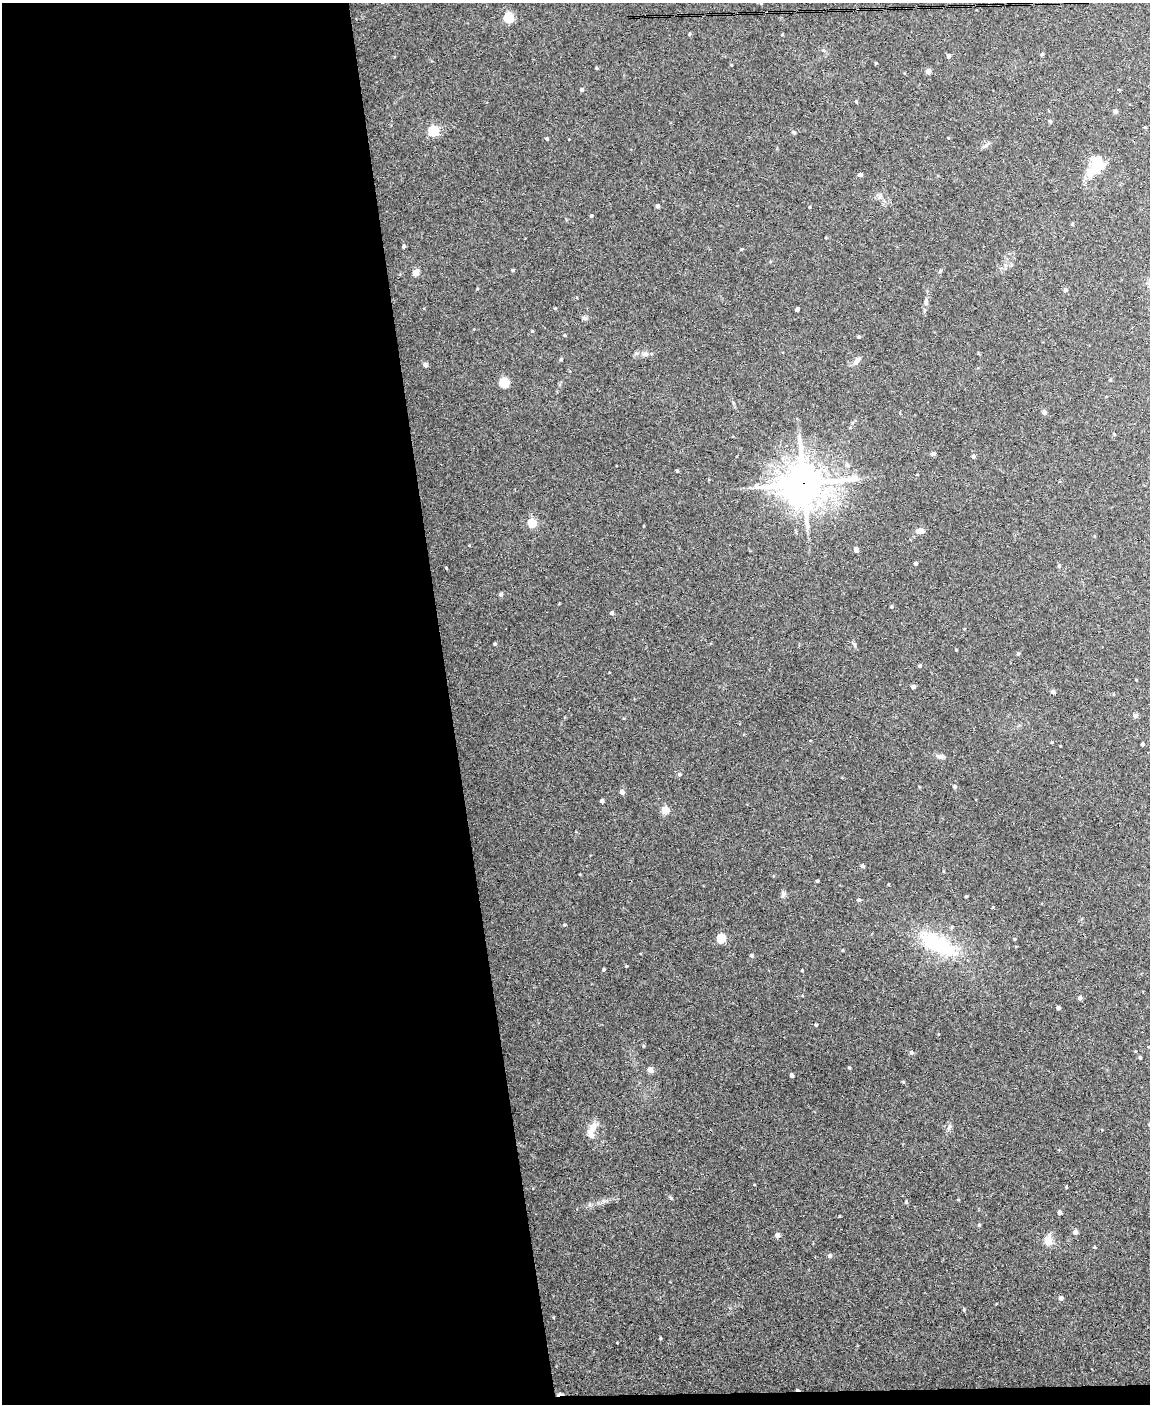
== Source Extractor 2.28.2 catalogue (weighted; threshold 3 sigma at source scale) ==
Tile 9 of 4 x 3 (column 1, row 3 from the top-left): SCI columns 1-1148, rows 234-1635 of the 4592 x 4566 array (HDU 1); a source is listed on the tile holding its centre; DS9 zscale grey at full resolution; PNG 1152 x 1406 px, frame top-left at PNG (2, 3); no overlay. Shown black and unused: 40% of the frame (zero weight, under 3 of 4 exposures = <1% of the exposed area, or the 3 px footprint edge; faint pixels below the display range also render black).
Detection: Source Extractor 2.28.2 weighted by HDU 2 'WHT'; one run over the whole footprint, this tile lists its part. Background 0.0514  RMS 0.0046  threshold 0.0209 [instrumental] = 3 sigma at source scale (4.5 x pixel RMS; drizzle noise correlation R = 1.50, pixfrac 1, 0.05/0.05 arcsec/px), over >= 5 px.
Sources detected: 122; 2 inside a brighter object's white glare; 2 cosmic-ray / hot-pixel residue — not listed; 1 inside a brighter listed object's ellipse — not listed separately; the other 117 listed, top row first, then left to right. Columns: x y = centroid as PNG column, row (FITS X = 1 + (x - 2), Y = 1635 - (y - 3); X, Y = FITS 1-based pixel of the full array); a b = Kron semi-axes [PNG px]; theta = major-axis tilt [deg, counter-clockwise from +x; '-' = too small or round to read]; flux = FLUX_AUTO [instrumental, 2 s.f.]
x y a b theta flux
761 3 5 3 - 0.44
508 18 5 5 - 33
689 34 4 4 - 0.62
782 35 5 3 - 0.33
1042 54 4 4 - 0.63
949 56 4 4 - 1.4
876 63 3 3 - 0.41
596 68 4 3 - 0.44
928 71 4 4 - 2.9
582 90 4 4 - 1.1
856 101 4 3 - 0.48
1115 111 5 5 - 1.2
1050 121 5 4 - 0.63
433 131 5 5 - 37
793 132 5 4 - 0.74
547 139 4 3 - 0.7
985 146 8 4 19 0.94
1098 164 22 16 85 9.8
860 175 4 4 - 1.5
880 197 6 5 - 1
657 206 5 4 - 0.98
809 207 4 3 - 0.39
591 216 4 3 - 0.74
1072 224 5 3 - 0.37
404 246 4 3 - 0.97
742 249 5 3 - 0.35
513 270 4 3 - 0.67
940 271 6 4 46 0.57
416 272 4 4 - 8.6
1065 290 6 5 - 1
926 303 7 5 -89 1.1
797 309 4 3 - 1.7
584 318 8 5 -17 0.98
532 331 4 3 - 0.41
564 335 4 3 - 0.47
859 337 3 3 - 0.65
645 354 11 6 -8 1.9
561 359 4 4 - 0.6
856 361 11 6 53 2.3
425 365 5 5 - 1.5
1110 380 4 3 - 0.52
504 382 6 6 - 17
1044 412 5 5 - 1.7
1114 434 4 4 - 0.33
933 454 4 4 - 1.2
973 456 5 4 - 0.88
847 465 7 6 - 1.4
677 471 4 4 - 0.46
804 483 18 14 7 1200
532 523 5 5 - 22
920 531 8 6 2 3.1
856 550 4 4 - 2.6
915 563 4 4 - 0.88
1059 566 5 4 - 0.76
446 568 4 3 - 0.36
501 594 6 5 - 0.82
891 607 4 4 - 0.6
612 613 4 4 - 1.2
964 629 4 3 - 0.31
495 644 4 3 - 0.56
855 645 6 4 -72 0.68
956 650 3 3 - 0.41
1018 654 5 3 - 0.5
920 666 4 4 - 0.59
913 687 4 4 - 1.5
1053 692 5 4 - 1.2
1135 716 5 4 - 1.7
810 741 4 3 - 0.28
1142 744 4 3 - 0.83
940 756 9 7 5 1.5
679 774 6 5 - 0.78
954 787 6 5 - 0.72
622 792 5 4 - 2.1
602 801 4 4 - 1.4
665 810 5 4 - 14
862 866 4 4 - 0.88
817 881 3 3 - 0.56
889 884 4 3 - 0.31
783 894 9 6 80 1.3
966 896 3 3 - 0.45
859 900 4 4 - 0.95
993 907 4 3 - 0.33
564 925 4 4 - 0.5
721 938 6 5 - 14
1014 939 5 3 - 0.42
935 944 56 22 -21 34
843 950 4 3 - 0.33
751 955 5 4 - 0.8
626 966 3 3 - 0.43
604 970 4 3 - 0.51
802 970 3 3 - 0.37
1080 998 5 4 - 1.2
1058 1008 4 4 - 0.88
816 1025 3 3 - 0.68
911 1053 5 5 - 0.96
1140 1057 4 3 - 0.74
849 1068 4 3 - 0.44
650 1070 5 5 - 2.9
791 1075 4 3 - 1.2
903 1082 4 3 - 0.53
1149 1125 5 4 - 0.46
593 1127 16 9 52 4.2
949 1127 11 5 66 1.3
1066 1187 3 3 - 0.4
671 1198 6 4 -58 0.56
906 1202 5 4 - 0.68
1060 1212 4 4 - 1.4
979 1225 4 4 - 0.52
1075 1232 6 6 - 1.4
777 1235 4 4 - 2.7
1048 1240 17 10 88 3.9
1095 1247 5 3 - 0.4
829 1256 5 5 - 1.1
1061 1298 5 4 - 1.4
964 1310 6 3 -73 0.47
660 1338 3 3 - 0.44
617 1343 3 2 - 0.28
Overlapping masked pixels (flux is a lower limit): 1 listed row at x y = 804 483
Isophote crosses this tile's border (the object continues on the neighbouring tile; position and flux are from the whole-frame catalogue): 2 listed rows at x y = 761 3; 1149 1125
Unlisted compact peaks at least as high as the median listed source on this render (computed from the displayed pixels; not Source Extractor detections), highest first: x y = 839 1216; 555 308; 643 1046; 469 545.